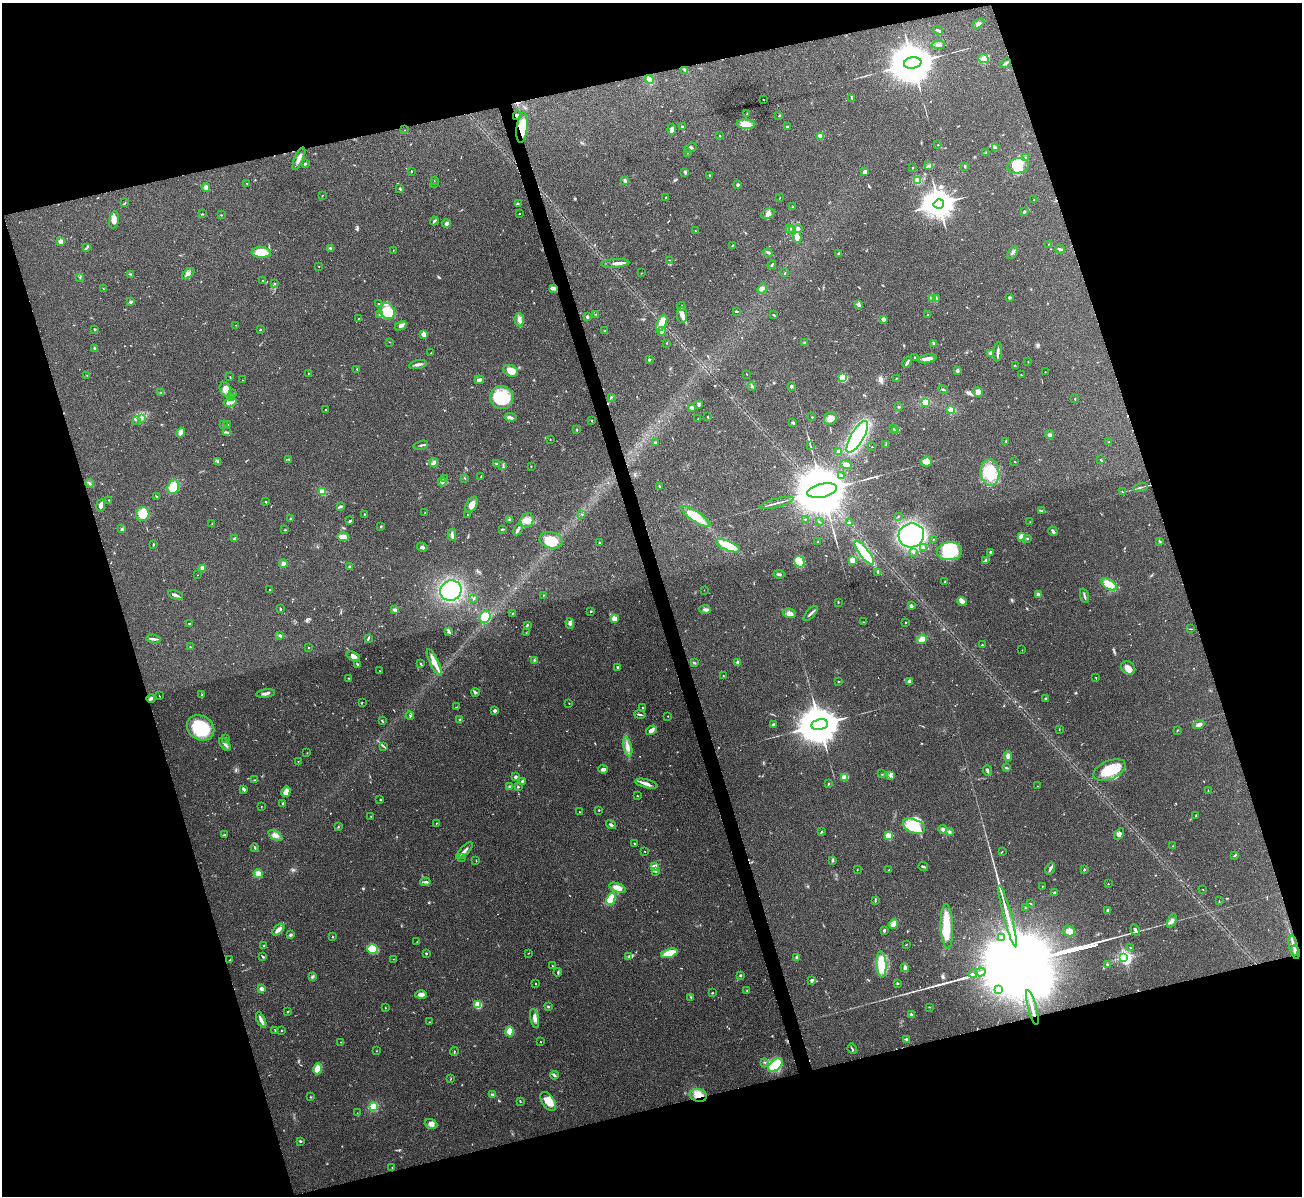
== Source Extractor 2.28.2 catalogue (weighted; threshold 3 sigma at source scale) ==
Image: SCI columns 1-5198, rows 143-4916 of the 5199 x 5182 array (HDU 1 of 3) = the unmasked area's bounding box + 8 px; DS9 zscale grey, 4 x 4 block average (1 PNG px = mean of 4 x 4 image px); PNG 1304 x 1198 px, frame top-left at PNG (2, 3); each listed source drawn as its Kron ellipse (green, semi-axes under 4 px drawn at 4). Shown black and unused: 34% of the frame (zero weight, under 3 of 4 exposures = <1% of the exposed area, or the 3 px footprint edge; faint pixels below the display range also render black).
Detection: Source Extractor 2.28.2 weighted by HDU 2 'WHT'. Background 0.0812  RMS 0.0058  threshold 0.0263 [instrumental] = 3 sigma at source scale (4.5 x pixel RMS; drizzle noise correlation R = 1.50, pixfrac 1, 0.05/0.05 arcsec/px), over >= 5 px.
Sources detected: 644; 3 too faint to see at this stretch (4 x 4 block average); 7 inside a brighter object's white glare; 8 cosmic-ray / hot-pixel residue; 2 long thin detections or spike segments (spike, bleed or trail) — neither listed nor drawn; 11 coinciding with a brighter row at this scale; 33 inside a brighter listed object's ellipse — not listed separately; of the other 580, all 500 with FLUX_AUTO >= 1.09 (the completeness limit of this list) listed and drawn (80 fainter detections not listed), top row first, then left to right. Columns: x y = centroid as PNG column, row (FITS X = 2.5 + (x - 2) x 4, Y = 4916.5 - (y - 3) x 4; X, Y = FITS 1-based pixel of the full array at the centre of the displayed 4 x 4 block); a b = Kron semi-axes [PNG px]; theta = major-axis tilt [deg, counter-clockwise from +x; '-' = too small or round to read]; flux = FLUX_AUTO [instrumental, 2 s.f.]
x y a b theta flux
978 24 6 4 32 14
938 30 5 2 - 8.9
938 45 7 3 -3 8.2
983 59 5 4 - 12
913 63 9 5 10 24000
1006 63 6 2 30 6.2
685 70 4 2 - 3.2
649 79 4 3 - 8.8
852 98 3 2 - 1.9
763 100 2 2 - 1.3
746 114 2 2 - 2
517 116 4 3 - 11
779 116 2 2 - 1.5
746 124 9 4 -4 52
683 126 3 2 - 4.4
787 126 3 2 - 4.1
522 128 15 5 84 76
672 129 5 3 - 20
405 130 2 2 - 1.3
720 136 3 2 - 1.5
820 136 2 2 - 110
938 145 2 2 - 1.5
691 148 6 2 27 4.9
996 148 4 3 - 8.4
687 153 2 2 - 1.7
985 153 2 2 - 1.1
1026 158 3 2 - 2.1
299 159 12 3 66 17
305 164 4 2 - 3.7
929 165 3 2 - 3
965 166 3 2 - 4.1
1018 166 10 7 10 52
913 168 2 2 - 2.1
411 171 3 2 - 2.2
685 172 4 2 - 6.5
865 172 3 3 - 11
710 175 3 2 - 2.6
434 180 3 2 - 2
625 180 3 3 - 6
918 180 2 2 - 150
247 183 2 2 - 3.4
434 184 2 2 - 1.8
738 185 3 3 - 5
206 187 4 4 - 12
400 188 4 2 - 3.2
322 196 2 2 - 2.1
666 197 2 2 - 1.5
780 198 3 2 - 1.2
1034 200 2 2 - 1.5
125 203 2 2 - 1.3
518 204 2 2 - 1.6
939 204 5 4 - 7100
793 207 2 2 - 2.3
1024 212 3 3 - 4.1
519 213 2 2 - 3.1
202 214 3 2 - 1.7
768 214 7 4 25 15
221 215 2 2 - 2
114 220 9 5 78 23
434 221 4 2 - 5.3
446 223 4 3 - 11
798 228 3 2 - 4.7
789 229 2 2 - 2.5
793 230 3 2 - 4.5
695 231 2 2 - 1.2
797 237 5 3 - 39
61 242 2 2 - 97
1048 244 2 2 - 1.2
732 245 3 2 - 2.4
86 248 3 2 - 2.6
330 248 4 2 - 4.3
1060 249 5 2 - 6.2
393 250 2 2 - 1.3
261 252 10 5 -2 79
1013 252 7 2 57 7.9
768 253 4 2 - 5.4
838 254 3 2 - 4.6
669 260 2 2 - 1.6
615 263 14 3 5 17
772 265 4 2 - 5.4
319 267 2 2 - 1.4
641 273 2 2 - 1.3
785 273 2 2 - 1.7
131 274 3 2 - 2.6
188 274 7 3 40 11
80 277 2 2 - 1.1
263 280 2 2 - 1.8
275 284 3 2 - 1.4
103 288 3 2 - 1.6
553 288 3 2 - 3.1
762 289 5 2 - 6.9
1009 297 3 2 - 5.5
933 298 3 2 - 3.7
936 298 4 2 - 4.4
131 302 2 2 - 14
379 304 3 2 - 2.3
859 305 4 3 - 9.6
681 306 4 3 - 5.6
387 311 8 7 - 120
736 311 4 2 - 2.8
596 314 2 2 - 1.6
380 315 3 2 - 3.7
682 315 8 5 -89 19
774 315 3 2 - 2.7
928 315 2 2 - 3.6
587 317 2 2 - 26
358 319 2 2 - 1.3
883 319 3 2 - 13
519 320 6 4 -87 16
662 323 9 4 66 29
236 325 2 2 - 1.3
401 326 6 4 32 9.9
95 329 2 2 - 13
260 330 2 2 - 8.1
605 330 2 2 - 4.5
662 331 4 2 - 5.6
424 334 2 2 - 100
390 342 2 2 - 1.5
667 343 2 2 - 1.9
805 343 3 3 - 4.9
934 343 2 2 - 2.2
95 348 2 2 - 2.7
998 352 9 2 85 11
431 353 2 2 - 1.3
991 353 2 2 - 46
915 357 2 2 - 5.3
927 359 9 4 12 17
649 360 2 2 - 21
1028 361 2 2 - 1.3
907 362 6 2 60 8.1
418 364 9 3 11 12
1015 365 2 2 - 1.2
357 369 2 2 - 2.2
957 370 4 3 - 5.9
511 371 8 5 -25 33
1045 372 2 2 - 1.2
308 373 2 2 - 1.4
747 374 2 2 - 1.4
87 375 2 2 - 1.7
1021 375 2 2 - 1.5
230 377 2 2 - 2.1
843 378 3 2 - 55
896 378 2 2 - 1.9
242 380 2 2 - 1.7
479 380 5 3 - 9.6
752 386 4 2 - 4.1
791 386 2 2 - 19
225 389 7 5 -70 26
943 390 5 2 - 4.1
978 392 5 4 - 20
161 393 3 2 - 2.5
233 394 3 2 - 3.3
611 397 3 2 - 3.5
232 398 4 2 - 3.8
502 398 12 11 - 160
1075 399 2 2 - 2.1
230 402 7 3 14 13
925 402 3 3 - 25
699 405 4 3 - 6
692 407 3 3 - 13
899 407 3 2 - 2.8
326 410 2 2 - 1.6
951 410 4 4 - 18
510 417 6 2 -10 6.6
707 417 2 2 - 1.4
812 417 2 2 - 1.2
830 418 6 6 - 24
142 419 2 2 - 1.6
698 419 3 2 - 1.1
137 420 2 2 - 1.6
592 420 2 2 - 1.7
793 423 3 3 - 3.9
223 425 3 2 - 3
227 425 4 2 - 3.2
893 428 2 2 - 1.5
577 430 2 2 - 10
896 430 4 2 - 5
227 432 4 2 - 3.8
181 433 5 4 - 17
1050 435 4 3 - 6.3
857 437 18 6 59 920
550 439 2 2 - 1.8
1006 441 3 2 - 3.5
655 442 2 2 - 2.6
1108 442 3 2 - 1.4
421 445 7 2 16 5.3
810 445 2 2 - 2
886 445 2 2 - 2.2
872 447 2 2 - 1.2
839 451 2 2 - 40
288 459 2 2 - 2
1101 460 3 2 - 2.5
1014 461 2 2 - 1.6
217 462 3 2 - 4.3
434 462 4 3 - 9.8
926 462 6 4 -1 46
496 464 2 2 - 2.9
846 465 6 3 -21 10
503 466 2 2 - 2.9
531 466 2 2 - 1.4
990 472 13 9 -85 140
481 476 3 2 - 1.8
842 476 3 2 - 6.4
465 478 2 2 - 1.5
445 479 3 2 - 4.4
442 482 4 3 - 7.2
90 483 4 2 - 4.1
659 486 3 2 - 2.2
173 487 7 5 72 70
1140 487 7 2 16 5.9
822 491 15 7 12 47000
322 492 4 4 - 14
1122 492 3 2 - 2.8
157 496 3 2 - 2
109 500 2 2 - 2.3
266 502 2 2 - 8.2
776 503 17 2 15 11
101 505 6 3 82 15
472 505 8 5 59 24
340 506 4 2 - 7.7
1041 510 2 2 - 2.3
425 513 2 2 - 1.5
143 514 7 6 - 76
364 514 3 2 - 2.7
582 514 2 2 - 1.1
467 515 2 2 - 1.1
695 516 17 5 -33 95
899 516 2 2 - 1.6
291 519 3 2 - 3.5
805 519 3 2 - 1.5
509 520 3 3 - 6.1
527 520 7 6 - 23
350 521 3 2 - 5.3
819 522 2 2 - 1.1
1030 522 2 2 - 1.7
849 523 3 2 - 4.2
212 524 3 2 - 1.8
381 527 3 2 - 2.9
122 529 3 3 - 4.1
502 529 3 2 - 3.5
518 529 6 3 60 8.9
285 530 2 2 - 2.1
1053 531 5 2 - 7
452 535 6 2 89 8.6
911 535 13 12 - 990
343 537 6 3 -2 36
1022 537 2 2 - 170
1027 538 2 2 - 2.8
235 539 2 2 - 10
933 539 2 2 - 1.6
551 540 12 8 -13 72
1160 541 3 2 - 2.4
599 542 2 2 - 1.6
818 542 3 2 - 2.3
153 544 4 2 - 2.8
728 546 13 5 -23 110
422 547 5 3 - 7.7
923 548 2 2 - 6.3
950 551 12 9 2 170
913 552 3 2 - 4
991 552 3 2 - 5.5
864 553 14 4 -52 170
853 560 2 2 - 150
986 560 3 2 - 1.9
800 562 6 4 -58 100
283 563 4 3 - 9.5
349 567 3 2 - 3.6
202 568 3 2 - 22
878 572 2 2 - 7.9
779 574 5 2 - 5.8
197 575 2 2 - 1.8
945 582 3 2 - 1.8
1109 585 8 4 -32 58
270 589 2 2 - 2.1
704 590 2 2 - 1.1
451 591 11 10 - 410
176 595 8 2 -21 9.7
544 595 2 2 - 1.4
1038 595 4 3 - 11
1084 596 7 2 -70 5.9
474 598 3 2 - 2.7
962 601 5 3 - 28
838 602 2 2 - 2.4
911 606 2 2 - 37
280 609 3 2 - 3.4
705 609 6 3 -3 9.8
395 610 4 3 - 11
591 611 2 2 - 3.1
789 613 6 4 -16 15
811 613 9 2 48 9
512 614 2 2 - 2.1
485 617 6 5 - 95
614 619 2 2 - 140
864 622 2 2 - 1.8
906 622 2 2 - 1.8
189 623 3 2 - 2.2
570 623 5 2 - 6.7
527 625 2 2 - 4
1190 629 3 2 - 2.1
449 631 3 2 - 4.4
526 633 2 2 - 1.3
280 635 3 2 - 4.4
368 638 4 2 - 4.4
154 639 7 2 -8 8.2
922 639 5 4 - 31
982 645 2 2 - 2.2
190 647 2 2 - 1.4
308 648 2 2 - 6.4
1022 650 2 2 - 1.1
353 656 7 4 -19 18
534 660 3 2 - 3.5
434 662 14 4 -64 41
694 663 3 2 - 3.3
738 663 2 2 - 45
358 664 2 2 - 6.8
421 664 4 2 - 3.8
617 667 3 2 - 2.8
1128 668 8 6 -36 25
380 671 3 2 - 1.6
723 675 2 2 - 1.2
348 678 2 2 - 2.5
1096 678 2 2 - 1.8
839 681 2 2 - 2.5
909 682 3 2 - 21
475 692 4 2 - 5
265 693 9 3 8 11
202 695 3 2 - 2
159 696 3 2 - 1.2
151 698 4 2 - 6.3
1045 698 3 2 - 4.2
362 702 2 2 - 1.6
569 704 2 2 - 1.5
456 707 3 2 - 1.4
643 708 2 2 - 8.7
495 711 2 2 - 34
640 714 6 2 -11 6.2
410 716 4 2 - 3.2
668 716 2 2 - 2.7
460 720 3 2 - 4.6
382 721 3 2 - 3
820 724 8 5 11 19000
773 725 3 3 - 6.6
1199 725 6 3 17 16
200 728 14 12 -32 170
651 730 5 3 - 16
1059 730 3 2 - 1.3
1177 730 2 2 - 1.7
226 739 4 2 - 2.3
225 744 7 2 -51 8.6
383 746 3 2 - 2.9
628 747 10 3 -76 17
307 753 2 2 - 1.4
1008 756 5 3 - 14
298 761 2 2 - 2.9
1006 768 3 2 - 3.2
603 769 5 3 - 13
988 770 5 2 - 5.1
1109 770 17 9 23 94
882 774 2 2 - 1.4
891 776 3 2 - 4.1
515 777 3 2 - 8.6
844 777 4 3 - 44
254 780 2 2 - 1.7
522 781 3 2 - 5.1
646 784 11 3 -15 16
828 784 3 2 - 2.9
1038 786 2 2 - 1.2
509 787 3 2 - 4.7
518 787 2 2 - 4.8
244 789 4 2 - 8.7
1208 791 4 2 - 2.4
286 792 5 3 - 27
637 796 3 2 - 2.1
380 800 2 2 - 2.5
283 803 2 2 - 17
261 807 2 2 - 1.5
599 810 2 2 - 3.6
580 812 2 2 - 1.2
1196 816 3 2 - 1.9
371 817 2 2 - 1.9
436 823 2 2 - 1.9
611 825 5 2 - 7.1
914 826 12 7 -24 140
338 827 2 2 - 2.3
943 830 4 3 - 7.6
821 831 3 2 - 2.2
949 832 3 3 - 5.9
1119 834 6 3 57 9.5
224 835 4 2 - 2.8
275 835 8 3 -33 15
888 836 2 2 - 190
634 844 2 2 - 2.2
1173 846 2 2 - 2.5
255 848 4 2 - 4.5
464 851 11 2 45 14
1002 851 2 2 - 2.4
645 852 2 2 - 1.6
1235 855 3 2 - 4.7
462 858 2 2 - 6
476 861 2 2 - 2
832 861 4 2 - 3.8
655 867 4 3 - 30
923 867 5 2 - 7
1050 869 6 2 62 11
1084 869 3 2 - 3.1
857 870 2 2 - 1.3
889 870 2 2 - 4.9
656 872 4 2 - 2.6
258 874 5 4 - 20
425 882 5 2 - 5
1108 884 2 2 - 1.2
1042 886 2 2 - 1.2
617 888 9 4 -19 31
1203 889 2 2 - 1.2
1054 893 3 2 - 6.9
611 899 6 4 64 130
875 901 3 2 - 2.1
1219 901 3 2 - 1.7
1030 904 2 2 - 1.4
1025 908 2 2 - 1.7
1108 911 4 2 - 6.4
1008 916 31 2 -75 68
1172 921 7 4 65 14
894 924 5 3 - 44
947 926 22 6 -88 81
278 930 7 3 43 20
1135 930 6 2 -59 7.6
884 931 2 2 - 6.8
1069 931 6 5 - 24
290 935 3 2 - 6.7
332 937 2 2 - 2.3
1002 937 2 2 - 3.2
417 941 2 2 - 1.2
906 945 2 2 - 2.1
1293 945 10 2 -76 22
263 946 2 2 - 2.3
1130 947 2 2 - 1.3
373 949 5 5 - 94
1295 952 7 2 -75 24
426 953 2 2 - 3.3
528 953 2 2 - 1.3
669 953 9 3 16 100
263 957 3 2 - 4.4
629 957 2 2 - 3.1
797 957 3 2 - 3.1
1124 957 2 2 - 730
393 959 2 2 - 1.1
230 960 2 2 - 2.8
881 964 13 5 -86 110
1107 964 2 2 - 3.4
552 966 2 2 - 1.7
905 968 4 3 - 7
558 972 4 2 - 3.9
980 972 5 2 - 3200
973 974 4 2 - 2800
740 975 2 2 - 19
313 977 3 2 - 4.5
811 981 3 2 - 2.5
535 983 2 2 - 1.8
897 984 2 2 - 3.9
262 989 4 3 - 9.9
998 989 2 2 - 3
747 991 2 2 - 3.6
712 993 2 2 - 2.9
421 995 6 3 3 15
690 997 3 2 - 2
478 1005 3 3 - 89
548 1007 3 2 - 3.5
929 1007 3 2 - 1.9
385 1008 2 2 - 1.6
1032 1008 18 2 -75 46
288 1012 3 2 - 2.5
911 1015 2 2 - 14
535 1018 10 3 -77 16
261 1020 8 3 -66 17
430 1022 2 2 - 1.9
282 1030 2 2 - 3
275 1031 3 2 - 1.5
510 1031 5 3 - 51
907 1039 2 2 - 27
340 1042 2 2 - 1.3
540 1042 2 2 - 1.4
852 1049 5 2 - 4.1
377 1051 2 2 - 1.3
454 1051 4 2 - 2.1
764 1062 3 2 - 2.9
775 1065 9 5 39 120
318 1069 5 3 - 75
554 1075 4 2 - 5.3
451 1079 2 2 - 1.2
492 1095 3 3 - 6
698 1095 9 6 -11 43
310 1097 2 2 - 1.6
520 1101 2 2 - 2.6
548 1101 11 6 -56 44
373 1107 4 3 - 42
357 1113 2 2 - 1.4
431 1124 6 4 -23 16
300 1141 2 2 - 4.4
392 1167 2 2 - 1.8
Overlapping masked pixels (flux is a lower limit): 6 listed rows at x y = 517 116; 522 128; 151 698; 1295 952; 1032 1008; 698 1095
Diffuse or blended objects may show on this block-average render without a row.